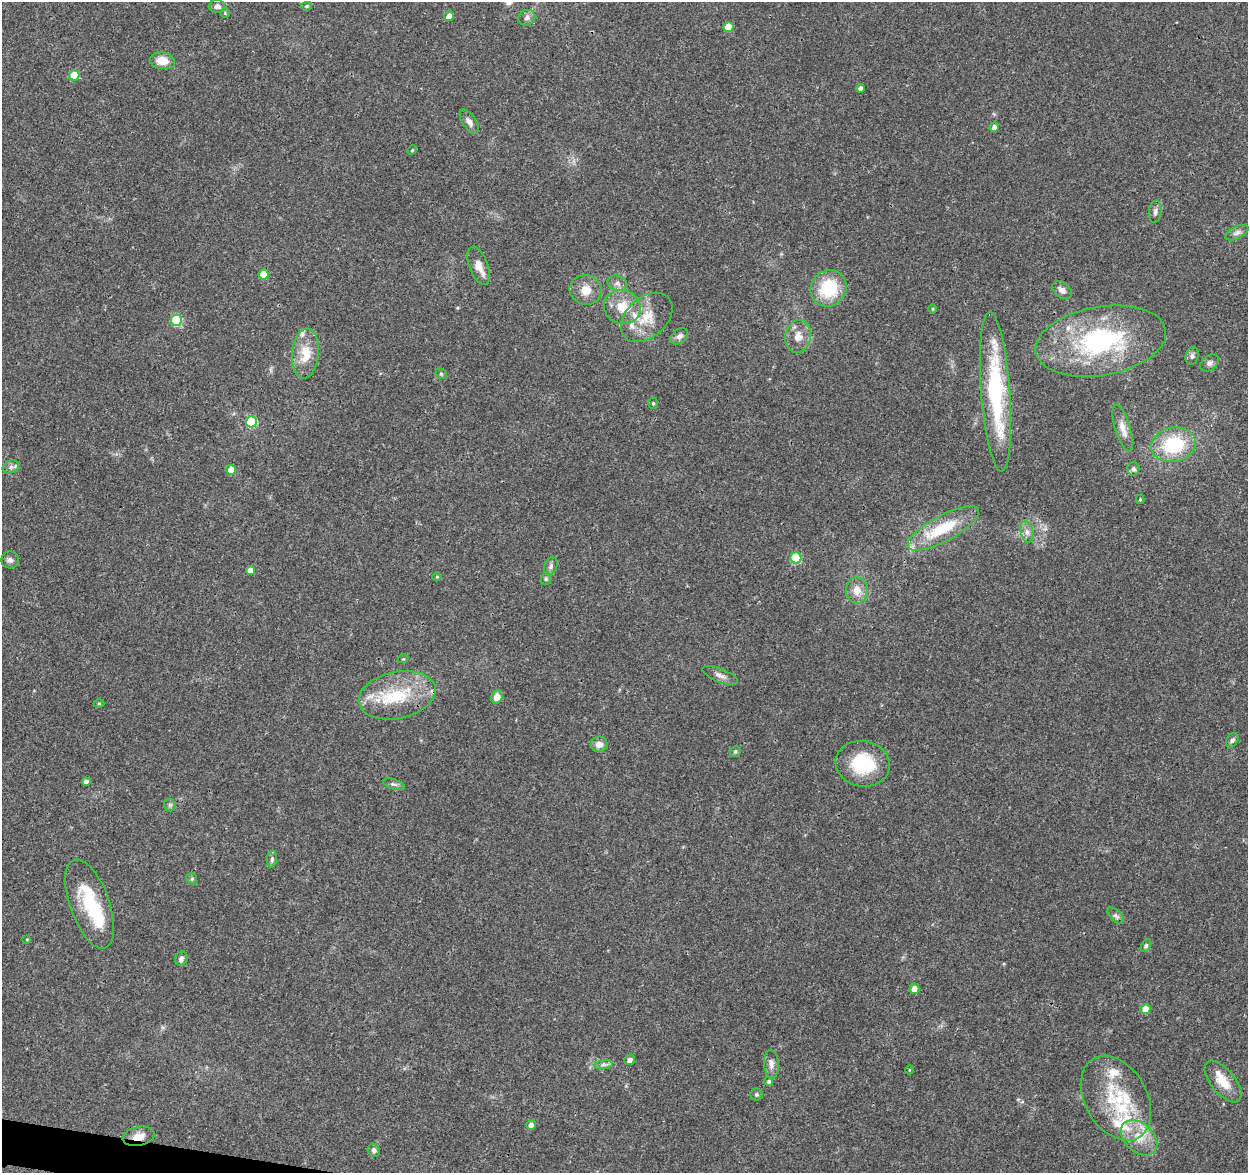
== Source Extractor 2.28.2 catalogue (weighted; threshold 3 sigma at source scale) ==
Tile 7 of 4 x 4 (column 3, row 2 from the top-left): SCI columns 2512-3757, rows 2582-3752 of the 5014 x 5210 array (HDU 1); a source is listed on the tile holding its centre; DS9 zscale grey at full resolution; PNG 1250 x 1175 px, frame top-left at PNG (2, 2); each listed source drawn as its Kron ellipse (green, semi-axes under 4 px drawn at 4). Shown black and unused: <1% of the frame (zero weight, under 3 of 4 exposures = <1% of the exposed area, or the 3 px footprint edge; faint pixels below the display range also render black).
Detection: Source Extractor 2.28.2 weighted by HDU 2 'WHT'; one run over the whole footprint, this tile lists its part. Background 0.0369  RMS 0.0034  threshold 0.0152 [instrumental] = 3 sigma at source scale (4.5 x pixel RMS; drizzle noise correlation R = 1.50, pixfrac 1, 0.0396/0.0396 arcsec/px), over >= 5 px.
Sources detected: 91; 1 inside a brighter object's white glare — neither listed nor drawn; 8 inside a brighter listed object's ellipse — not listed separately; the other 82 listed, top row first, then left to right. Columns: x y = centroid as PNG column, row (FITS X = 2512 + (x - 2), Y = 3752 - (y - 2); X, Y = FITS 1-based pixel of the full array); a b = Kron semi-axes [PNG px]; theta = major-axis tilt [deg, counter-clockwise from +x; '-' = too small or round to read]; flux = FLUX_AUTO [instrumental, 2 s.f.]
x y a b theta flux
217 6 8 6 -1 1.5
307 6 5 4 - 0.54
225 13 4 4 - 0.35
449 16 5 5 - 3.3
527 18 9 7 23 1.3
728 27 5 5 - 6
162 61 12 8 -9 4.8
74 75 5 5 - 8.6
861 88 4 4 - 1
469 122 14 6 -57 1.7
994 127 5 4 - 1.5
412 150 5 4 - 0.39
1155 212 11 6 84 1.2
1237 233 12 6 26 1.4
479 266 20 9 -69 3.3
264 274 5 5 - 7.7
617 283 10 7 -21 1.5
829 288 19 17 47 16
586 290 16 15 - 4.6
1062 290 11 7 -38 1.8
622 307 18 16 -23 7.1
933 309 5 3 - 0.33
647 317 29 20 42 9
176 320 5 5 - 23
679 336 10 7 38 1.4
798 336 16 12 79 4
1101 341 66 34 10 51
306 353 25 13 84 7.9
1192 356 9 6 72 1
1209 363 10 7 38 1.2
441 374 6 5 - 0.5
996 392 80 14 -86 45
653 403 5 4 - 0.46
251 422 5 5 - 22
1123 428 24 7 -73 3.3
1173 445 22 17 12 20
11 467 8 6 22 1.1
1133 469 7 6 - 1.1
231 470 5 5 - 4.9
1140 499 5 4 - 0.37
943 528 40 13 28 15
1027 532 10 6 -75 1.6
796 558 5 5 - 18
10 560 8 8 - 1.2
551 566 9 6 71 1
250 570 4 4 - 3
437 577 4 4 - 0.31
546 579 6 5 - 0.6
857 590 13 11 90 3.7
403 659 5 3 - 0.31
720 675 19 6 -22 1.9
397 695 39 23 12 19
497 697 7 5 64 3
99 703 5 3 - 0.32
1232 740 7 5 60 0.8
599 744 8 8 - 2.4
735 752 5 5 - 0.66
863 764 27 23 -10 17
86 782 4 4 - 1.9
394 784 11 5 -17 0.89
170 805 6 6 - 0.68
272 859 8 5 80 0.75
192 879 6 4 -46 0.5
90 904 47 20 -70 20
1116 916 10 5 -43 0.98
27 939 3 2 - 0.25
1146 945 7 4 63 0.61
181 959 7 6 - 1.1
914 989 5 5 - 3.2
1145 1009 5 5 - 5.9
630 1060 5 5 - 1.4
771 1064 14 7 -86 1.8
604 1065 9 4 8 1
909 1070 4 3 - 0.28
769 1081 4 4 - 0.67
1223 1082 25 12 -50 6.5
756 1094 6 6 - 0.61
1116 1098 45 31 -60 26
531 1125 5 4 - 1.6
139 1136 16 9 12 3.4
1139 1138 21 14 -43 7.3
374 1150 6 6 - 0.94
Overlapping masked pixels (flux is a lower limit): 1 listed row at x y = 139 1136